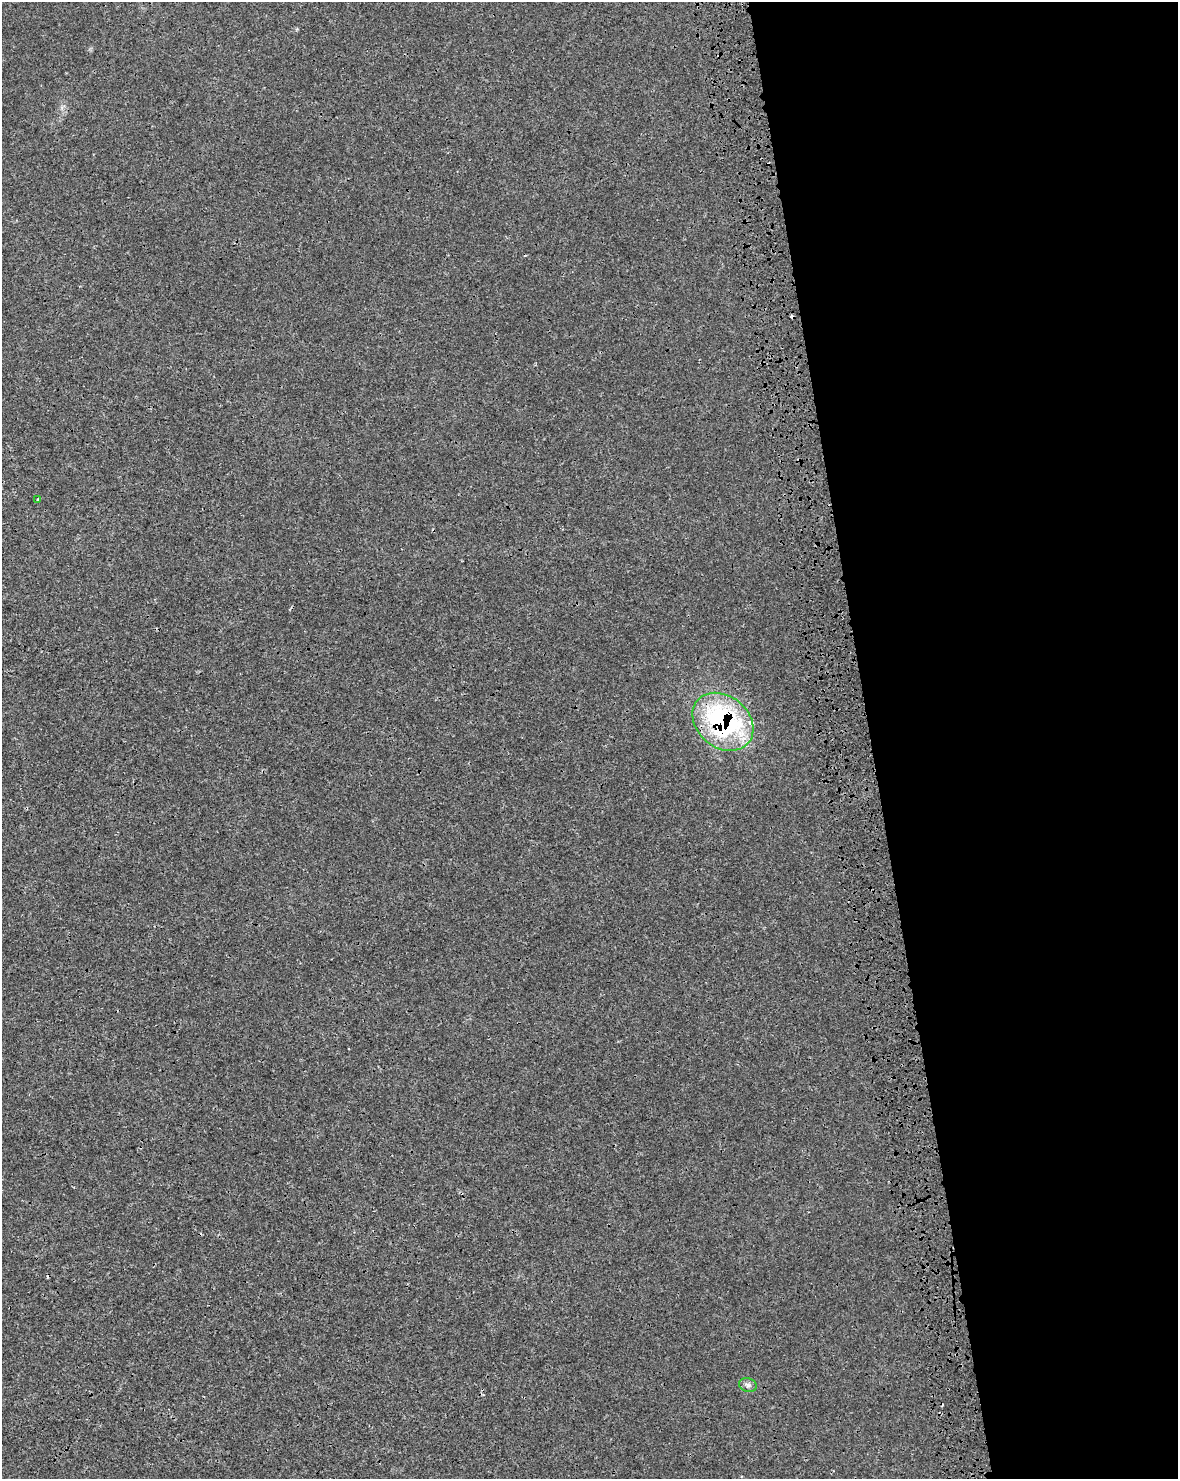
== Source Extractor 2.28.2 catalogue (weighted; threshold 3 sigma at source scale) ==
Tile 8 of 4 x 3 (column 4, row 2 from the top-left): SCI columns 3650-4825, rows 1525-3001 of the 4950 x 4571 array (HDU 1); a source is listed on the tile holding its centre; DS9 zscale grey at full resolution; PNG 1180 x 1481 px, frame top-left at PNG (2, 2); each listed source drawn as its Kron ellipse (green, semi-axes under 4 px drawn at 4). Shown black and unused: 26% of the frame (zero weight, under 3 of 4 exposures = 7% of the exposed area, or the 3 px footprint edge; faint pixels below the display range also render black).
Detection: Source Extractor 2.28.2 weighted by HDU 2 'WHT'; one run over the whole footprint, this tile lists its part. Background 1.67e-04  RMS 0.0017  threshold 0.00749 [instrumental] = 3 sigma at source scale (4.5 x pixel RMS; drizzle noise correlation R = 1.50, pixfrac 1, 0.0396/0.0396 arcsec/px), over >= 5 px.
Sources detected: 6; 2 cosmic-ray / hot-pixel residue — neither listed nor drawn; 1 inside a brighter listed object's ellipse — not listed separately; the other 3 listed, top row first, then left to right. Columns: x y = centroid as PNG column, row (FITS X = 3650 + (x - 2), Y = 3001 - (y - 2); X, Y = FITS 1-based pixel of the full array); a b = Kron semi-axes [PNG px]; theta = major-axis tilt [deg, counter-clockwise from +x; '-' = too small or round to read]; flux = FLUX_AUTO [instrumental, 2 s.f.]
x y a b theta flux
38 500 3 3 - 0.63
723 722 33 25 -40 30
748 1385 9 7 -18 0.57
Overlapping masked pixels (flux is a lower limit): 1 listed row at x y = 723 722